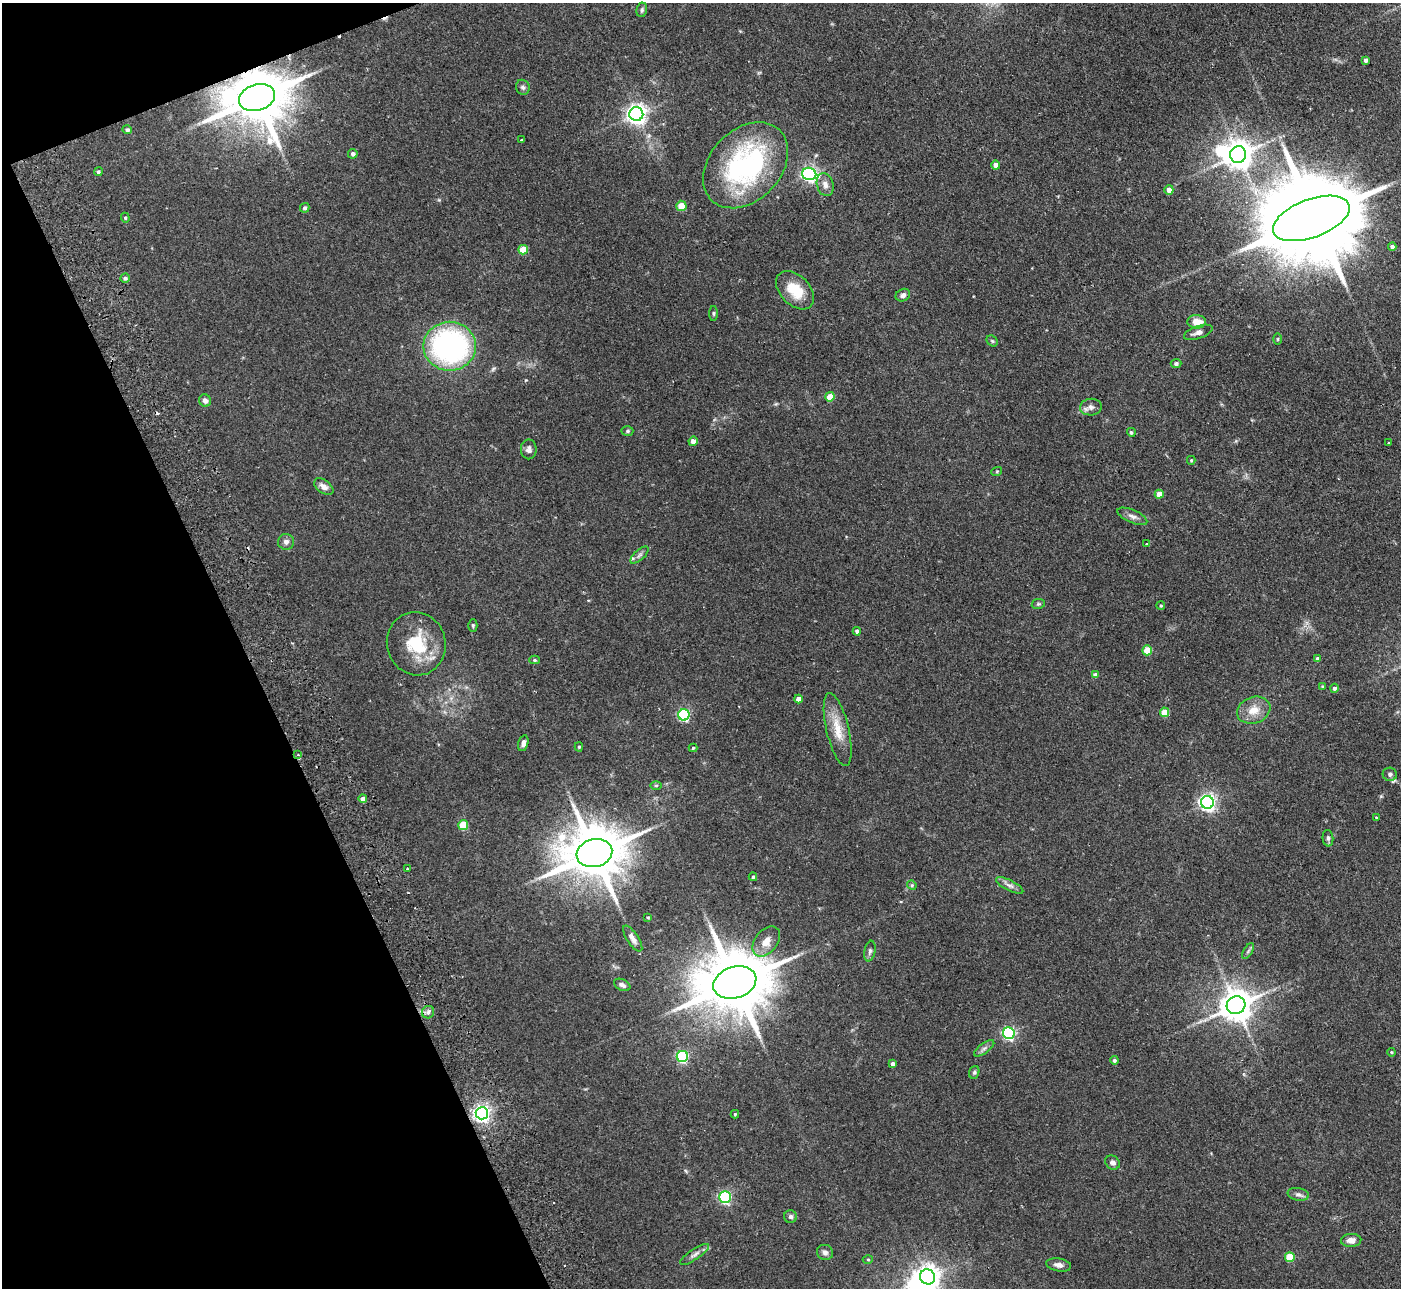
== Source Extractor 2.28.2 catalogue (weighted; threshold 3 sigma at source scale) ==
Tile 5 of 4 x 4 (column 1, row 2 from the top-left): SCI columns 54-1452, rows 2752-4037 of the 5702 x 5634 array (HDU 1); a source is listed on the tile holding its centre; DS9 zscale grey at full resolution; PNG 1403 x 1290 px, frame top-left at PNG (2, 3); each listed source drawn as its Kron ellipse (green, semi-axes under 4 px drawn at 4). Shown black and unused: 19% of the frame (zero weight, under 2 of 3 exposures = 3% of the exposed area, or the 3 px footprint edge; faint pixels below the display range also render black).
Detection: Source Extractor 2.28.2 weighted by HDU 2 'WHT'; one run over the whole footprint, this tile lists its part. Background 0.0933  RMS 0.0062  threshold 0.028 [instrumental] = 3 sigma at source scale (4.5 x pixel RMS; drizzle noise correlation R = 1.50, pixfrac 1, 0.05/0.05 arcsec/px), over >= 5 px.
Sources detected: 116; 2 inside a brighter object's white glare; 5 cosmic-ray / hot-pixel residue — neither listed nor drawn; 1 inside a brighter listed object's ellipse — not listed separately; the other 108 listed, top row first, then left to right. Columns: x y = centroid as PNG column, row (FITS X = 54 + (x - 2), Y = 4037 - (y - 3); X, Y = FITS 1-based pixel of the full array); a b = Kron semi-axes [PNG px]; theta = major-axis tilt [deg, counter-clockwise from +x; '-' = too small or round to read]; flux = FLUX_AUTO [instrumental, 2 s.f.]
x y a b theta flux
642 10 7 5 80 1.2
1366 60 4 3 - 1.7
523 87 7 6 - 1.7
257 98 18 13 17 4500
636 114 7 7 - 350
127 130 4 4 - 1.3
521 140 3 3 - 0.5
353 154 5 4 - 1.7
1238 155 8 8 - 770
746 165 49 35 46 110
996 165 4 4 - 3.9
98 172 4 4 - 0.96
809 174 7 6 - 160
825 185 12 8 -74 3.6
1169 190 5 4 - 3.7
681 206 5 5 - 11
305 208 5 4 - 1.3
125 218 5 4 - 0.78
1311 218 40 19 20 16000
1392 247 4 4 - 1.7
523 250 5 5 - 13
125 278 4 4 - 1
795 290 23 14 -45 15
903 295 7 6 - 2.4
713 313 7 4 -90 0.86
1197 322 9 6 -3 7
1198 332 15 6 19 3.4
1278 339 6 3 89 0.56
992 341 6 5 - 0.88
450 346 26 24 0 130
1176 363 5 4 - 1.4
830 397 4 4 - 12
205 400 6 5 - 2.4
1091 407 11 8 5 2.8
627 431 6 4 2 1
1131 432 4 4 - 1.1
693 441 4 4 - 4.4
1389 443 3 3 - 0.88
529 449 10 8 90 2.5
1191 460 4 3 - 0.78
997 471 5 3 - 0.53
324 487 11 6 -37 3.3
1159 494 4 4 - 6.6
1132 516 16 6 -23 3
286 542 8 8 - 2.4
1147 544 3 3 - 1.6
639 555 11 5 42 1.6
1038 604 7 5 10 0.92
1161 605 4 4 - 0.79
473 625 6 4 -89 0.84
857 631 4 4 - 1.9
416 644 32 29 -74 28
1147 650 5 5 - 15
1318 659 4 4 - 1.7
534 660 5 4 - 0.93
1095 675 4 4 - 3
1322 686 3 3 - 0.54
1334 688 4 4 - 1.6
798 699 4 4 - 4.2
1254 710 17 13 19 8.8
1165 712 5 4 - 13
684 715 6 6 - 78
838 730 37 11 -77 13
523 743 8 5 74 2.1
579 747 4 4 - 0.79
693 748 4 4 - 0.87
298 755 3 3 - 0.77
1390 774 7 6 - 1.6
656 786 6 4 0 0.79
363 799 4 4 - 3.5
1207 802 6 6 - 210
1376 818 3 2 - 0.85
463 825 5 5 - 19
1328 838 8 5 -84 1.6
594 853 18 14 14 4000
408 869 4 2 - 0.51
753 877 4 3 - 0.83
912 885 5 4 - 0.79
1010 885 15 5 -26 2.7
648 917 4 3 - 0.48
633 938 15 5 -56 3.1
766 941 17 11 51 7.6
870 951 10 5 79 1.6
1248 951 9 3 58 1.2
735 983 22 15 17 5800
622 985 9 5 -26 2.1
1236 1005 9 8 - 1200
428 1012 6 6 - 1.8
1009 1033 6 6 - 92
984 1048 12 5 36 2
1391 1052 4 4 - 0.64
682 1056 5 5 - 70
1114 1060 4 4 - 1.2
893 1064 4 4 - 2.4
974 1072 6 5 - 1.1
482 1113 6 6 - 240
735 1114 4 4 - 0.7
1112 1162 8 6 -37 2.5
1298 1194 11 6 -10 2.1
725 1197 6 5 - 94
790 1217 6 6 - 1.4
1351 1240 10 6 3 4.1
825 1252 8 7 - 2.1
694 1254 17 5 34 2.7
1290 1257 5 5 - 23
868 1259 5 3 - 0.57
1059 1265 13 6 -10 2.8
927 1277 8 7 - 440
Overlapping masked pixels (flux is a lower limit): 2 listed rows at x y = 257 98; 298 755
Isophote crosses this tile's border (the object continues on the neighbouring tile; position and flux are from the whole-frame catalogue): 1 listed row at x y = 927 1277